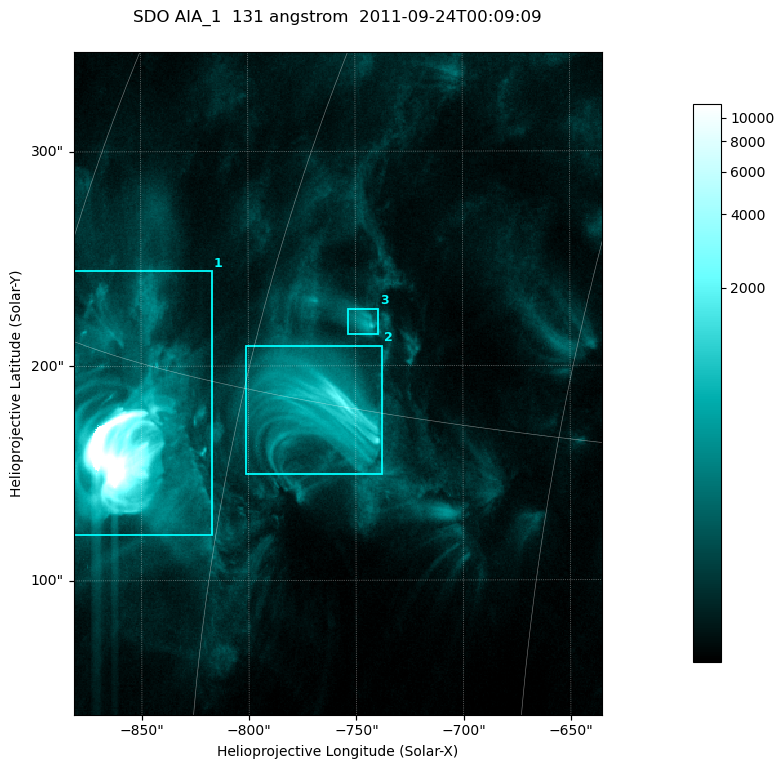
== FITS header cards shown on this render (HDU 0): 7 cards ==
TELESCOP= 'SDO     '           /
INSTRUME= 'AIA_1   '           /
WAVELNTH=                  131 /
WAVEUNIT= 'angstrom'           /
DATE-OBS= '2011-09-24T00:09:09.62' /
CTYPE1  = 'HPLN-TAN'           /
CTYPE2  = 'HPLT-TAN'           /

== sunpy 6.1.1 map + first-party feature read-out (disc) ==
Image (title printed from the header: SDO AIA_1  131 angstrom  2011-09-24T00:09:09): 410 x 514 px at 0.601 arcsec/px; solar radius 956 arcsec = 1592 px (partial field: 2.6% of the solar disc is inside the frame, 100% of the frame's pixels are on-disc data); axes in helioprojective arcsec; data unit not stated in the header (colour bar unlabelled)
Pointing: header CRPIX1/2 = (2043.14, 2045.51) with CRVAL1/2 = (0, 0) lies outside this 410 x 514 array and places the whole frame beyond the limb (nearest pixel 1.41 R_sun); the SolarSoft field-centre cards XCEN/YCEN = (-758.3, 191.8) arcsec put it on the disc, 1310 arcsec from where CRPIX/CRVAL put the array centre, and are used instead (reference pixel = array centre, CRVAL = XCEN/YCEN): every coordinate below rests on XCEN/YCEN
Orientation: roll -0.139 deg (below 1 deg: not rotated)
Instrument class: DISC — disc imager (sunpy class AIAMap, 131 A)
Bright regions (active regions / flare kernels): reference = the on-disc median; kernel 3 px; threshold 5 sigma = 215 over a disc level ~54.7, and >= 1.15x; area >= 210 px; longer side >= 5 px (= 3 arcsec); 3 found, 3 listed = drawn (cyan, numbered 1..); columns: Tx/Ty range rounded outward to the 2 arcsec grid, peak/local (2 s.f.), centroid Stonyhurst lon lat
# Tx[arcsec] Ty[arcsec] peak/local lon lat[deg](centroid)
1 -882..-816 120..246 300 -66 +13
2 -802..-738 150..210 40 -56 +15
3 -754..-738 214..228 16 -55 +17